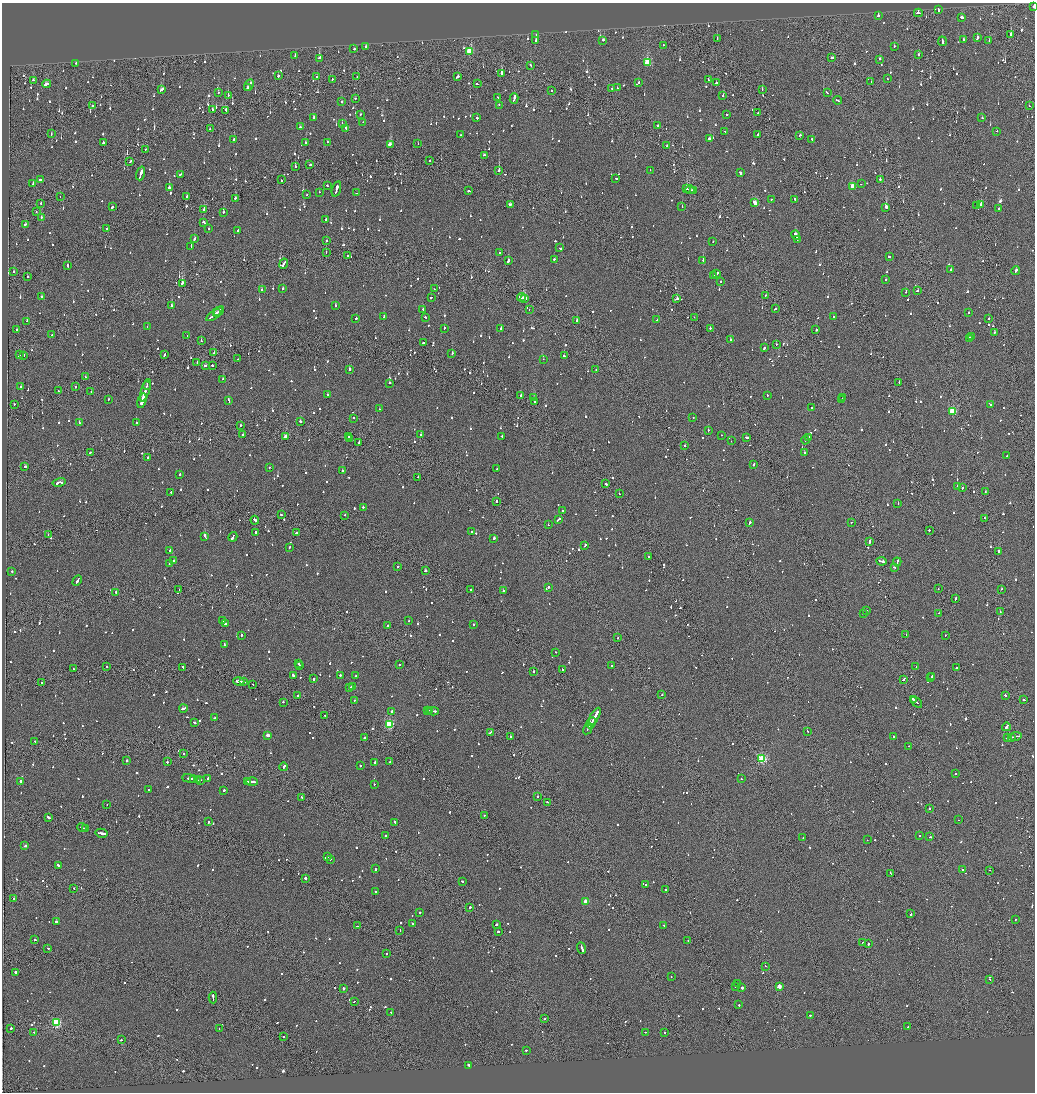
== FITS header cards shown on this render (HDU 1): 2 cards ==
NAXIS1  =                 2065
NAXIS2  =                 2180

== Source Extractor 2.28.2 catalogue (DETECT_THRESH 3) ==
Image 2065 x 2180 px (HDU 1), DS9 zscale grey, zoomed out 1/2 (1 PNG px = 2 x 2 image px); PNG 1037 x 1094 px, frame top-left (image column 1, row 2179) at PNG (2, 3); each listed source drawn as its Kron ellipse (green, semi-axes under 4 px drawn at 4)
Background -0.12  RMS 0.067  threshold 0.202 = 3 sigma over >= 5 px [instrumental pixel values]
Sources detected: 1690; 100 cannot appear on this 1/2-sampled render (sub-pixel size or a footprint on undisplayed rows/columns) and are neither listed nor drawn; of the other 1590, the 500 brightest by FLUX_AUTO listed and drawn (1090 fainter detections omitted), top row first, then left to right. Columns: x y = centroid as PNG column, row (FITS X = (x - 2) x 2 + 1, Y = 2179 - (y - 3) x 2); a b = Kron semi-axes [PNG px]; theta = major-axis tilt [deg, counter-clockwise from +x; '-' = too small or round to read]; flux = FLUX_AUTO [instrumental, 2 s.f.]
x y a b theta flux
1034 6 3 1 - 190
938 10 3 2 - 160
918 13 4 2 - 200
878 16 2 2 - 620
961 17 3 2 - 160
536 35 2 1 - 360
1011 35 3 2 - 980
977 37 2 2 - 690
717 39 3 1 - 140
536 40 3 2 - 170
603 40 3 2 - 230
963 40 2 2 - 330
942 41 5 2 - 300
989 41 2 2 - 430
663 45 2 2 - 280
366 46 2 2 - 290
894 46 2 2 - 590
354 49 2 2 - 130
470 52 3 3 - 850
918 54 2 2 - 390
295 56 4 2 - 120
319 58 2 2 - 120
832 58 3 2 - 370
879 59 2 2 - 370
76 63 2 2 - 160
647 63 3 3 - 910
530 65 2 2 - 130
501 73 2 2 - 1200
278 75 2 2 - 860
316 76 2 2 - 110
357 76 2 2 - 120
457 77 3 2 - 170
332 79 2 2 - 120
887 79 2 1 - 180
33 80 2 2 - 140
708 80 2 2 - 210
639 82 2 2 - 120
716 82 2 2 - 110
871 82 2 1 - 170
47 84 4 2 - 480
477 84 3 2 - 120
249 85 6 1 63 500
247 88 4 2 - 630
612 88 2 2 - 120
617 88 2 2 - 130
161 90 4 2 - 250
762 90 2 1 - 160
551 91 2 1 - 600
827 92 3 2 - 190
218 93 2 2 - 120
228 96 2 1 - 290
723 96 2 2 - 200
497 97 3 1 - 160
355 98 2 2 - 120
514 98 5 2 - 1000
838 100 4 1 - 310
341 102 2 2 - 160
499 105 2 2 - 120
92 106 2 2 - 270
1029 106 2 2 - 130
212 109 2 2 - 310
226 111 3 1 - 390
758 113 2 1 - 120
360 114 2 2 - 120
727 114 2 2 - 160
314 118 4 2 - 200
477 118 2 2 - 130
982 118 2 2 - 140
363 122 2 1 - 170
342 124 2 2 - 440
658 126 2 2 - 190
300 127 2 2 - 160
346 128 4 2 - 460
210 129 2 2 - 110
725 131 2 1 - 110
997 131 2 2 - 220
51 134 2 2 - 110
758 134 2 2 - 210
461 135 2 2 - 200
800 135 2 2 - 230
710 138 3 2 - 260
234 139 2 2 - 540
812 139 2 2 - 110
327 142 2 2 - 160
103 143 2 2 - 4000
306 143 2 2 - 190
390 144 4 2 - 530
418 144 2 1 - 180
667 146 2 1 - 110
145 149 2 1 - 130
484 155 2 2 - 130
430 160 2 2 - 190
130 162 3 2 - 130
310 165 2 2 - 150
295 167 2 1 - 120
650 170 2 1 - 140
499 171 2 2 - 1100
740 172 2 2 - 560
141 173 7 2 72 810
181 174 3 2 - 210
616 178 2 2 - 150
40 179 3 2 - 160
880 179 2 2 - 240
281 180 2 1 - 120
33 184 3 2 - 260
861 184 2 2 - 220
327 186 2 2 - 150
853 187 3 2 - 260
169 188 2 2 - 1300
336 189 8 2 74 920
686 189 3 2 - 260
690 190 4 2 - 290
693 190 2 1 - 180
469 191 2 2 - 180
319 192 2 1 - 150
356 193 2 1 - 150
306 195 2 1 - 190
187 196 3 2 - 210
60 197 2 1 - 140
235 198 2 2 - 130
772 199 2 2 - 110
795 199 3 2 - 750
755 203 3 2 - 450
41 204 2 2 - 130
511 204 4 2 - 220
981 205 2 2 - 570
976 206 2 1 - 110
112 207 3 2 - 480
682 207 2 2 - 120
886 207 2 2 - 3500
204 209 3 2 - 220
999 209 2 2 - 110
36 211 2 1 - 120
223 212 2 2 - 480
41 217 2 2 - 470
326 219 2 2 - 170
204 222 3 2 - 140
25 224 2 2 - 510
106 229 2 2 - 180
209 229 2 2 - 110
238 230 3 2 - 180
796 235 5 2 - 2400
195 238 3 2 - 350
797 240 2 1 - 220
327 241 2 2 - 270
713 241 2 1 - 120
191 247 2 2 - 320
560 248 2 2 - 430
326 253 2 1 - 170
500 253 2 2 - 260
348 256 2 1 - 640
889 256 2 2 - 1400
554 259 2 2 - 250
703 260 2 2 - 330
508 261 4 2 - 300
284 264 5 2 - 340
68 266 3 2 - 150
951 270 2 2 - 120
1016 270 4 2 - 270
13 272 2 2 - 110
717 274 4 2 - 530
713 276 2 1 - 330
27 277 2 2 - 620
886 280 2 2 - 170
721 281 2 2 - 160
182 283 4 2 - 670
283 288 2 2 - 200
434 289 2 1 - 280
262 290 2 2 - 130
917 291 2 2 - 180
906 292 2 2 - 230
765 296 2 1 - 110
41 297 2 2 - 110
521 297 4 2 - 1200
431 298 3 2 - 160
524 298 4 2 - 1300
677 299 2 2 - 420
171 306 2 2 - 2300
335 306 2 2 - 250
423 309 2 2 - 130
529 309 2 1 - 180
776 309 3 2 - 110
219 311 5 2 - 560
217 313 2 1 - 250
968 313 2 2 - 210
214 314 10 2 37 1100
833 316 2 1 - 540
384 317 3 2 - 250
426 317 2 2 - 160
694 317 2 1 - 140
989 318 2 2 - 110
356 319 2 2 - 320
657 320 2 1 - 300
26 321 3 2 - 230
577 321 2 1 - 2200
147 327 2 2 - 140
444 328 2 2 - 260
501 328 2 2 - 230
710 328 2 2 - 260
816 329 2 2 - 510
17 330 2 2 - 130
994 332 2 2 - 130
52 335 2 1 - 170
187 335 2 1 - 490
971 336 3 2 - 220
970 338 3 2 - 160
730 340 2 2 - 170
201 341 2 2 - 210
423 343 2 2 - 240
776 344 2 2 - 420
764 348 3 2 - 410
214 353 2 2 - 300
452 353 2 2 - 460
164 354 3 2 - 200
19 355 3 2 - 890
23 355 2 2 - 530
564 356 2 2 - 110
237 359 2 1 - 300
543 359 2 1 - 300
197 362 2 1 - 120
212 365 2 2 - 530
205 366 3 2 - 140
350 369 3 2 - 260
596 369 2 2 - 120
85 377 2 1 - 110
223 379 3 2 - 950
899 382 2 2 - 160
389 383 2 2 - 420
147 385 4 2 - 1500
21 386 2 2 - 110
76 387 2 1 - 460
145 390 12 2 73 3000
58 391 2 1 - 130
91 392 2 1 - 160
328 395 2 2 - 190
520 395 2 2 - 160
767 395 2 2 - 110
843 397 3 1 - 230
533 398 2 2 - 370
108 399 2 2 - 120
842 400 3 2 - 190
142 401 7 2 75 1500
229 401 4 2 - 430
534 401 2 2 - 410
14 404 2 2 - 280
991 405 2 2 - 150
811 408 2 2 - 190
379 409 2 1 - 300
952 412 3 3 - 880
353 418 2 2 - 180
693 418 2 2 - 110
300 421 2 2 - 470
79 423 2 2 - 240
136 423 3 2 - 110
240 425 2 2 - 210
708 430 2 2 - 240
243 435 2 2 - 370
421 435 2 2 - 200
721 435 2 2 - 110
349 436 4 2 - 460
502 436 2 2 - 230
286 437 2 2 - 200
809 437 2 2 - 190
746 438 3 2 - 210
349 439 2 1 - 220
805 440 4 2 - 530
731 441 2 2 - 330
359 443 2 2 - 470
684 446 2 2 - 150
90 452 3 2 - 150
805 453 3 2 - 200
1006 456 2 2 - 170
148 457 2 2 - 130
753 465 3 2 - 310
25 466 2 2 - 120
269 467 2 2 - 110
497 469 2 2 - 210
342 470 2 2 - 320
180 474 2 2 - 160
418 477 2 2 - 150
59 482 7 2 12 700
606 484 3 2 - 320
958 486 3 2 - 310
962 488 2 2 - 120
171 492 2 2 - 110
985 492 2 1 - 120
619 494 2 1 - 150
497 502 3 1 - 200
898 503 2 2 - 140
363 507 2 2 - 170
563 511 2 1 - 150
281 515 2 2 - 130
345 515 2 1 - 130
984 518 2 1 - 110
558 519 4 2 - 300
255 520 4 2 - 240
851 522 2 2 - 130
749 523 3 2 - 250
548 525 2 1 - 120
929 530 2 2 - 110
256 532 3 2 - 150
472 532 2 2 - 210
296 533 2 2 - 410
48 535 2 1 - 230
205 536 4 2 - 440
233 537 5 2 - 310
493 538 2 2 - 630
870 541 3 2 - 210
585 545 3 2 - 160
289 547 2 2 - 160
170 551 2 2 - 330
998 551 2 2 - 490
649 557 2 2 - 430
174 560 2 2 - 230
881 561 5 2 - 490
897 562 4 2 - 330
169 564 2 2 - 130
398 566 2 2 - 260
894 568 3 1 - 630
12 571 2 2 - 150
425 571 3 2 - 160
77 580 5 2 - 730
548 587 2 2 - 320
179 589 2 2 - 180
470 589 2 1 - 580
938 589 2 1 - 110
1002 589 2 1 - 590
503 590 2 2 - 370
116 592 2 2 - 390
955 599 3 2 - 170
867 610 2 1 - 340
1000 612 2 1 - 140
939 613 2 2 - 730
863 614 2 2 - 160
222 620 2 2 - 220
409 621 2 1 - 160
225 623 2 2 - 160
388 625 2 2 - 270
473 625 2 2 - 190
906 634 2 2 - 110
241 635 2 2 - 460
945 635 2 2 - 110
618 638 2 1 - 270
224 645 3 2 - 190
556 652 2 1 - 160
298 664 2 2 - 190
400 665 2 2 - 140
300 666 2 2 - 180
612 666 2 2 - 120
107 667 2 2 - 120
183 667 2 1 - 240
916 667 2 1 - 140
956 668 2 2 - 640
73 669 2 2 - 290
562 670 2 1 - 300
534 671 2 2 - 150
340 675 2 2 - 190
293 676 3 2 - 1200
356 676 2 2 - 170
932 676 3 2 - 220
931 678 2 2 - 140
314 679 2 2 - 290
904 679 3 2 - 400
239 681 5 2 - 720
244 682 3 1 - 180
42 683 2 2 - 130
253 684 2 1 - 440
352 686 2 2 - 180
350 688 4 2 - 330
662 694 2 1 - 260
298 696 2 1 - 140
1006 696 3 2 - 240
354 700 2 2 - 110
914 700 3 1 - 250
1024 700 3 2 - 260
283 702 2 2 - 360
916 702 7 2 -43 420
183 708 4 2 - 250
427 710 3 1 - 170
429 710 3 1 - 160
392 711 2 2 - 510
433 711 5 2 - 320
325 715 2 2 - 110
594 717 10 2 60 830
214 718 2 2 - 110
194 722 3 2 - 210
591 723 6 1 61 560
389 724 3 3 - 1100
1006 727 4 2 - 640
588 728 6 1 60 560
807 731 2 1 - 110
490 732 4 2 - 250
267 735 3 2 - 2200
894 736 2 2 - 110
1016 736 6 2 10 480
510 737 2 2 - 190
1011 737 3 2 - 240
364 738 2 2 - 130
1007 738 4 2 - 230
34 741 4 2 - 200
909 746 2 1 - 130
183 754 2 2 - 110
762 759 3 3 - 1400
127 760 2 2 - 360
167 762 2 2 - 420
375 762 2 2 - 370
390 762 2 2 - 190
360 765 2 2 - 460
284 767 4 2 - 290
955 774 2 2 - 190
190 778 8 2 -7 370
208 778 3 2 - 170
194 779 3 1 - 340
742 779 2 2 - 150
198 780 3 2 - 310
200 780 3 1 - 230
20 781 2 2 - 590
248 781 2 2 - 190
252 782 6 2 -1 470
374 784 2 2 - 110
148 790 2 2 - 120
224 790 2 2 - 340
537 796 2 2 - 250
302 797 2 2 - 160
547 802 2 2 - 160
107 804 2 1 - 110
929 809 2 2 - 180
485 815 2 1 - 190
49 818 3 2 - 370
958 820 2 2 - 270
208 822 2 2 - 180
394 822 3 2 - 160
82 827 4 1 - 420
86 829 3 2 - 180
101 833 6 2 -13 670
920 835 2 2 - 180
385 836 2 1 - 270
930 837 2 2 - 120
803 838 2 2 - 110
867 840 2 1 - 120
25 846 3 2 - 340
327 857 2 2 - 110
330 859 2 2 - 490
59 865 4 2 - 350
375 869 2 2 - 190
962 869 2 2 - 130
989 870 2 1 - 120
891 873 4 2 - 140
305 878 2 2 - 560
462 881 2 2 - 130
646 885 2 2 - 140
74 888 2 2 - 110
665 890 2 1 - 320
375 892 2 2 - 110
14 899 2 2 - 110
586 902 3 3 - 310
470 907 2 2 - 190
420 912 2 2 - 210
911 914 2 1 - 250
1015 919 2 2 - 140
56 922 3 2 - 8300
412 924 3 2 - 650
496 924 3 2 - 310
664 925 2 1 - 140
358 926 3 1 - 620
400 930 3 1 - 130
498 932 2 2 - 120
35 940 3 2 - 160
688 940 2 2 - 140
862 943 3 1 - 340
868 944 2 2 - 430
47 948 3 2 - 120
582 948 6 2 -71 670
386 953 2 2 - 130
765 966 2 2 - 530
15 972 2 2 - 1100
671 976 2 2 - 120
990 979 4 2 - 540
738 984 2 2 - 130
779 986 3 2 - 150
735 987 2 1 - 310
343 988 2 2 - 690
742 988 2 2 - 3800
213 997 6 1 -87 380
354 1001 2 1 - 150
739 1005 2 2 - 560
391 1012 2 2 - 150
810 1015 2 2 - 150
545 1019 2 2 - 180
56 1023 3 3 - 1200
908 1027 2 2 - 220
11 1028 2 2 - 670
219 1029 2 2 - 480
34 1032 2 1 - 130
645 1032 2 2 - 220
664 1032 2 2 - 130
284 1037 2 2 - 120
121 1040 2 1 - 210
526 1050 2 2 - 410
469 1065 3 2 - 280
At the frame edge (FLAGS 8, measured only in part): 1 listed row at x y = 1034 6
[1090 fainter detections neither listed nor drawn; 100 sub-pixel or undisplayed-footprint detections neither listed nor drawn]